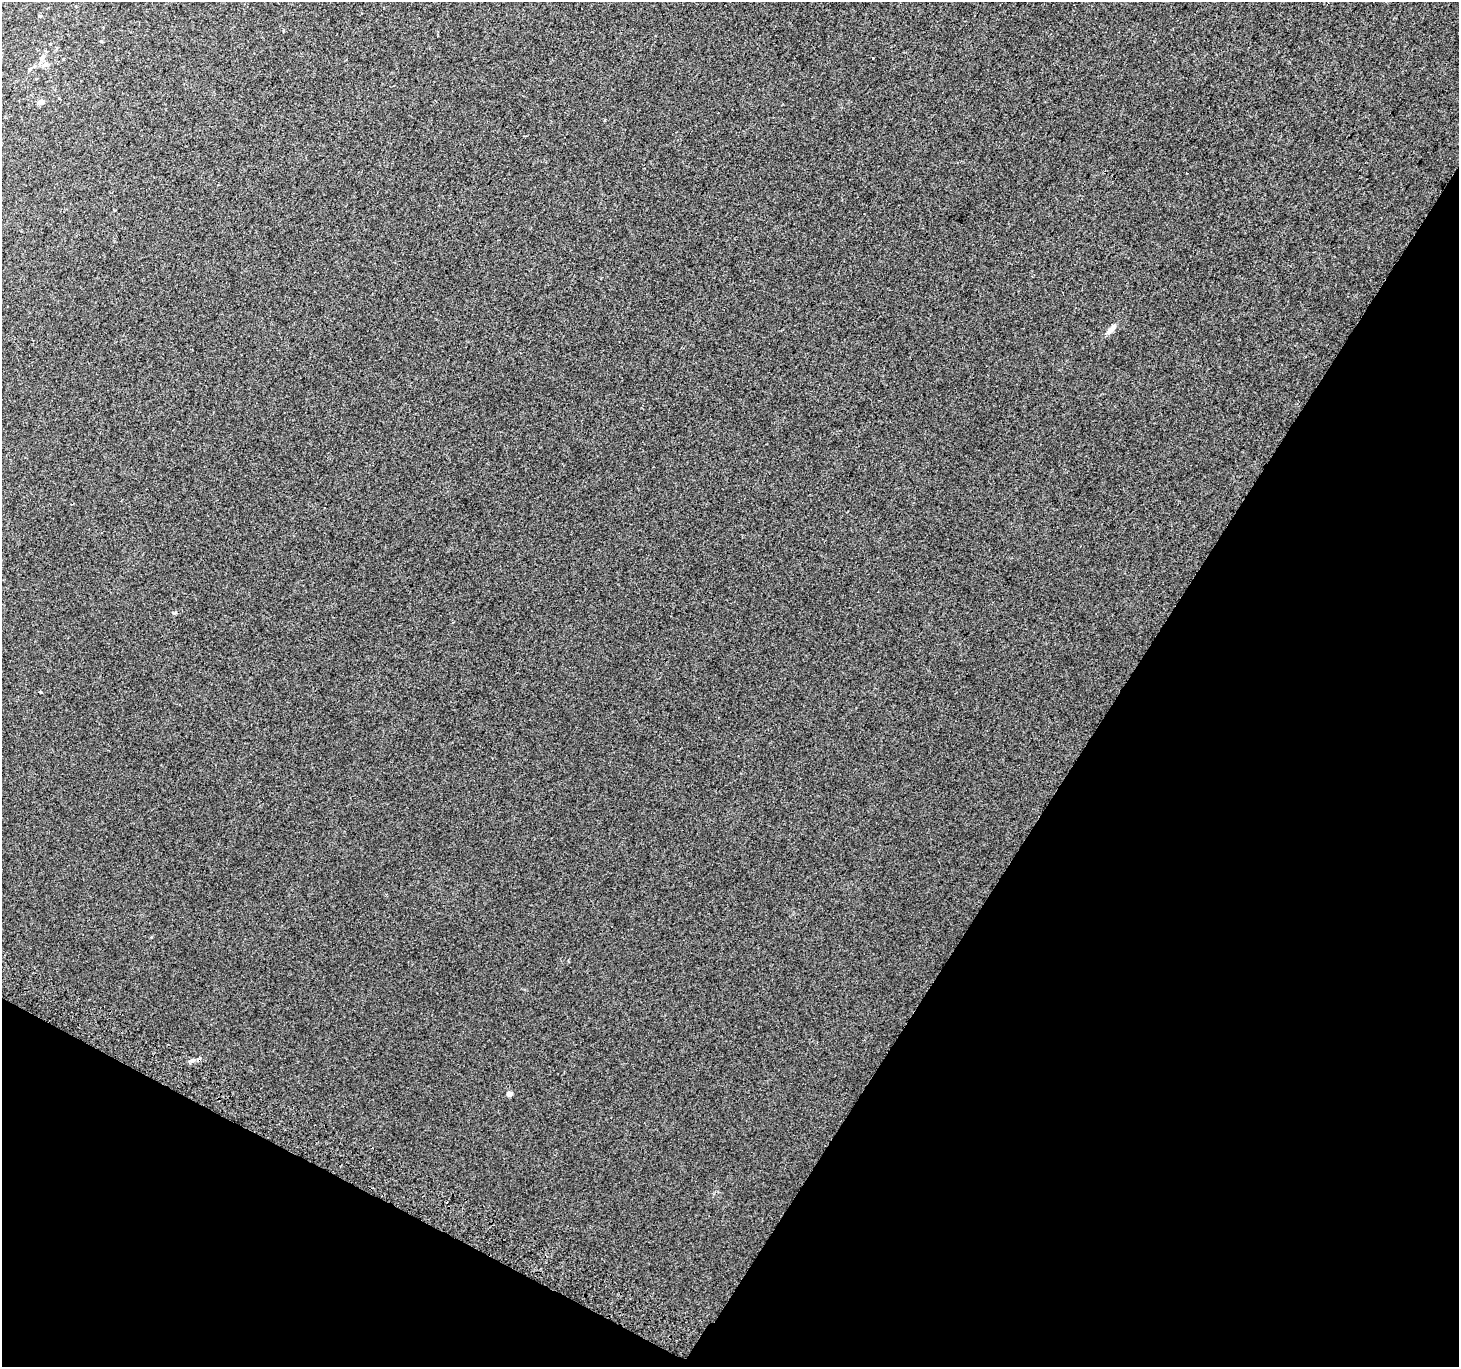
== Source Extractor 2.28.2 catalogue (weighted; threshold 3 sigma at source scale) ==
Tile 15 of 4 x 4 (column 3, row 4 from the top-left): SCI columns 2948-4404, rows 301-1665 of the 5888 x 5996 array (HDU 1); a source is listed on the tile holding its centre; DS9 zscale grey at full resolution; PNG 1461 x 1369 px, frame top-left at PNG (2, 2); no overlay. Shown black and unused: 30% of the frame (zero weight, under 2 of 3 exposures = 2% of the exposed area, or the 3 px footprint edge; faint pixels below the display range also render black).
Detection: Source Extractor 2.28.2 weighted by HDU 2 'WHT'; one run over the whole footprint, this tile lists its part. Background 0.00704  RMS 0.007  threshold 0.0315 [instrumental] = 3 sigma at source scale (4.5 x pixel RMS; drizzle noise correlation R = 1.50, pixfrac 1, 0.0396/0.0396 arcsec/px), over >= 5 px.
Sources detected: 9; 1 cosmic-ray / hot-pixel residue — not listed; the other 8 listed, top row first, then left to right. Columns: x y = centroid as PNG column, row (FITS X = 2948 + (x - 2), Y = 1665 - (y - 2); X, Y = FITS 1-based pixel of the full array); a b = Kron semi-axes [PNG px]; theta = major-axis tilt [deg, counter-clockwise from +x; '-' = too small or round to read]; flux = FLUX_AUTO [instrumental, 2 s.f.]
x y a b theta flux
42 58 9 6 70 2.5
46 64 9 7 24 2.5
30 69 6 5 - 1.2
41 102 9 6 25 2.4
1111 329 12 6 50 3.3
40 692 3 3 - 2.4
509 1094 6 5 - 2.6
446 1202 3 2 - 1.4